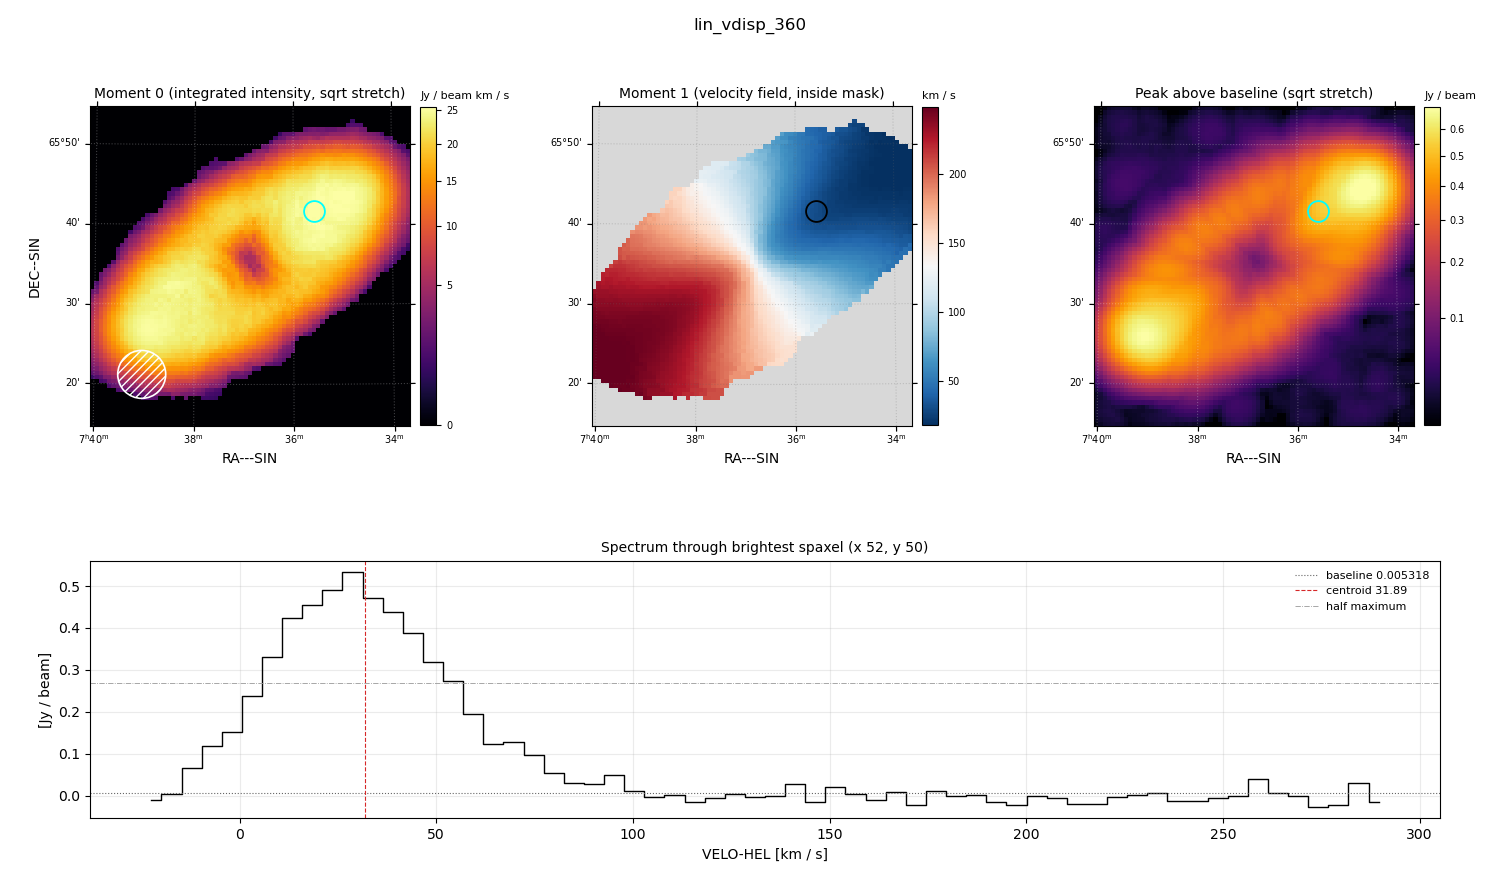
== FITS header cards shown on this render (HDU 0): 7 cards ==
OBJECT  = 'lin_vdisp_360'
BUNIT   = 'JY/BEAM '           /
CTYPE1  = 'RA---SIN'           /
CTYPE2  = 'DEC--SIN'           /
CTYPE3  = 'VELO-HEL'           /
NAXIS3  =                   62 / length of data axis 3
CUNIT3  = 'km/s    '           /

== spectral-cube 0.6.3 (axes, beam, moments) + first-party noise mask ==
SpectralCube HDU 0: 62 channels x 75 x 75 spaxels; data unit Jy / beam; figure title: lin_vdisp_360
Units: BUNIT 'JY/BEAM' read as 'Jy/beam' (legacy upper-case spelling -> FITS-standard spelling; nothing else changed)
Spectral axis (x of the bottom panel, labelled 'VELO-HEL [km / s]'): -22 .. 290 km / s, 62 channels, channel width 5.12 km / s
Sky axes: RA---SIN/DEC--SIN; field 40' x 40' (32 arcsec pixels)
Beam (drawn as the hatched ellipse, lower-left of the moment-0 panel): BMAJ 360 arcsec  BMIN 360 arcsec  BPA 0 deg
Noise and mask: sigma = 0.017 Jy / beam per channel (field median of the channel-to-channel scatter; agrees with the line-free scatter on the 2317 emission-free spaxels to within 3%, no correlation factor applied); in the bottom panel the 45 channels outside the line scatter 0.021 Jy / beam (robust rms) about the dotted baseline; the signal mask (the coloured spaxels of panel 2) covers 58% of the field
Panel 1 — Moment 0 (line voxels x channel width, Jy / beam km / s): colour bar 0 .. 25.6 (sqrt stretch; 0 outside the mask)
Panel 2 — Moment 1 (intensity-weighted velocity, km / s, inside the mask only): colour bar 18 .. 249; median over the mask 134
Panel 3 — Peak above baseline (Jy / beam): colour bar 0.0235 .. 0.691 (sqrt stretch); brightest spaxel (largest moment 0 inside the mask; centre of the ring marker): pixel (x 52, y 50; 0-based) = FK5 07h35m40s +65d42m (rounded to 10 s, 60 arcsec steps: no finer than the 32 arcsec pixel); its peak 0.528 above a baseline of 0.005318
Panel 4 — spectrum at that spaxel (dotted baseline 0.005318 Jy / beam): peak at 29 km / s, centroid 31.89 km / s (red dashed line; intensity-weighted over the run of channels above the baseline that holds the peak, -15 .. 103 km / s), W50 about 51 km / s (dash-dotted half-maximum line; edge to edge of the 10 channels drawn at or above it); detected line -10 .. 77 km / s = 17 of 62 channels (27%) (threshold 4 sigma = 0.068 Jy / beam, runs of >= 3 channels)